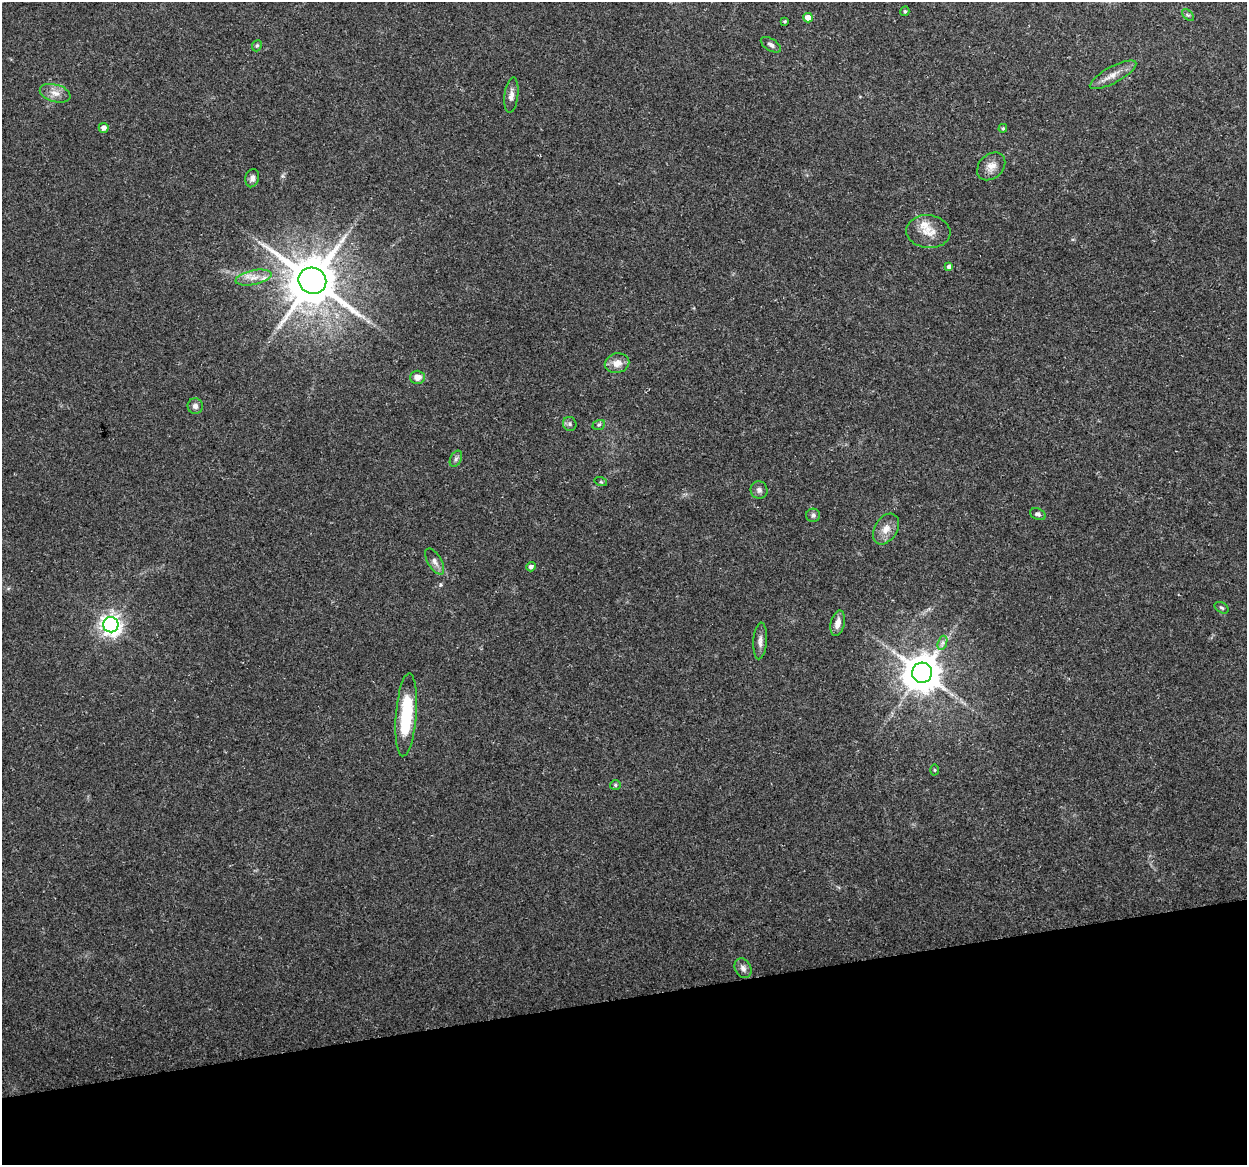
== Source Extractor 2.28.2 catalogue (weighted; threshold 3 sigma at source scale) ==
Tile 14 of 4 x 4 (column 2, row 4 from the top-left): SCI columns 1246-2490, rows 33-1195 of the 4981 x 4766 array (HDU 1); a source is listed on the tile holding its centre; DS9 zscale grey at full resolution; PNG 1249 x 1167 px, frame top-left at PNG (2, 2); each listed source drawn as its Kron ellipse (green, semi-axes under 4 px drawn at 4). Shown black and unused: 14% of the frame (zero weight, under 3 of 5 exposures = <1% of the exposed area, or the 3 px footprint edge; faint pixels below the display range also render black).
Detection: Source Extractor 2.28.2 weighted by HDU 2 'WHT'; one run over the whole footprint, this tile lists its part. Background 0.025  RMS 0.0033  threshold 0.0147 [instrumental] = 3 sigma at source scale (4.5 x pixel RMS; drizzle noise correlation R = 1.50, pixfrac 1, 0.0396/0.0396 arcsec/px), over >= 5 px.
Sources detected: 42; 1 long thin detection or spike segment (spike, bleed or trail) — neither listed nor drawn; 1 inside a brighter listed object's ellipse — not listed separately; the other 40 listed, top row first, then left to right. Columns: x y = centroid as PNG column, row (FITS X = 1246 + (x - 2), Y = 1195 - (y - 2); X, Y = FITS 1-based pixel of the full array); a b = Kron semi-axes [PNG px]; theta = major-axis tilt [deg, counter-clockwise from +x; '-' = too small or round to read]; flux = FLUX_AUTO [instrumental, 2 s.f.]
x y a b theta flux
905 11 5 4 - 0.53
1188 15 7 4 -43 0.57
808 18 5 5 - 2.9
785 21 3 3 - 0.41
771 45 11 6 -32 1
257 46 6 4 68 0.49
1113 75 26 8 28 3.5
55 93 16 8 -16 2.8
511 95 18 7 83 1.9
104 128 5 5 - 1.8
1003 128 4 4 - 0.5
991 166 16 12 44 3.1
252 178 9 6 75 1.3
928 232 22 16 -6 5.2
949 267 4 4 - 1.3
253 278 18 7 12 3.2
312 281 14 13 - 1800
617 363 12 10 13 3.2
417 377 7 6 - 2.6
195 406 8 7 - 1.3
570 424 7 6 - 0.81
599 425 6 5 - 0.58
456 459 8 5 63 0.87
601 482 6 4 -18 0.42
759 490 8 8 - 1.3
1038 514 8 5 -23 0.87
813 515 7 6 - 0.9
886 529 17 11 57 3.3
435 561 14 7 -59 1.7
531 567 5 4 - 1.2
1222 608 7 5 -30 0.67
838 623 13 7 77 2.5
111 625 7 7 - 210
760 641 18 6 86 1.9
942 643 7 4 71 0.92
922 673 10 10 - 920
406 715 41 10 86 21
934 770 5 3 - 0.35
615 785 5 4 - 0.52
743 968 10 8 -62 1.5